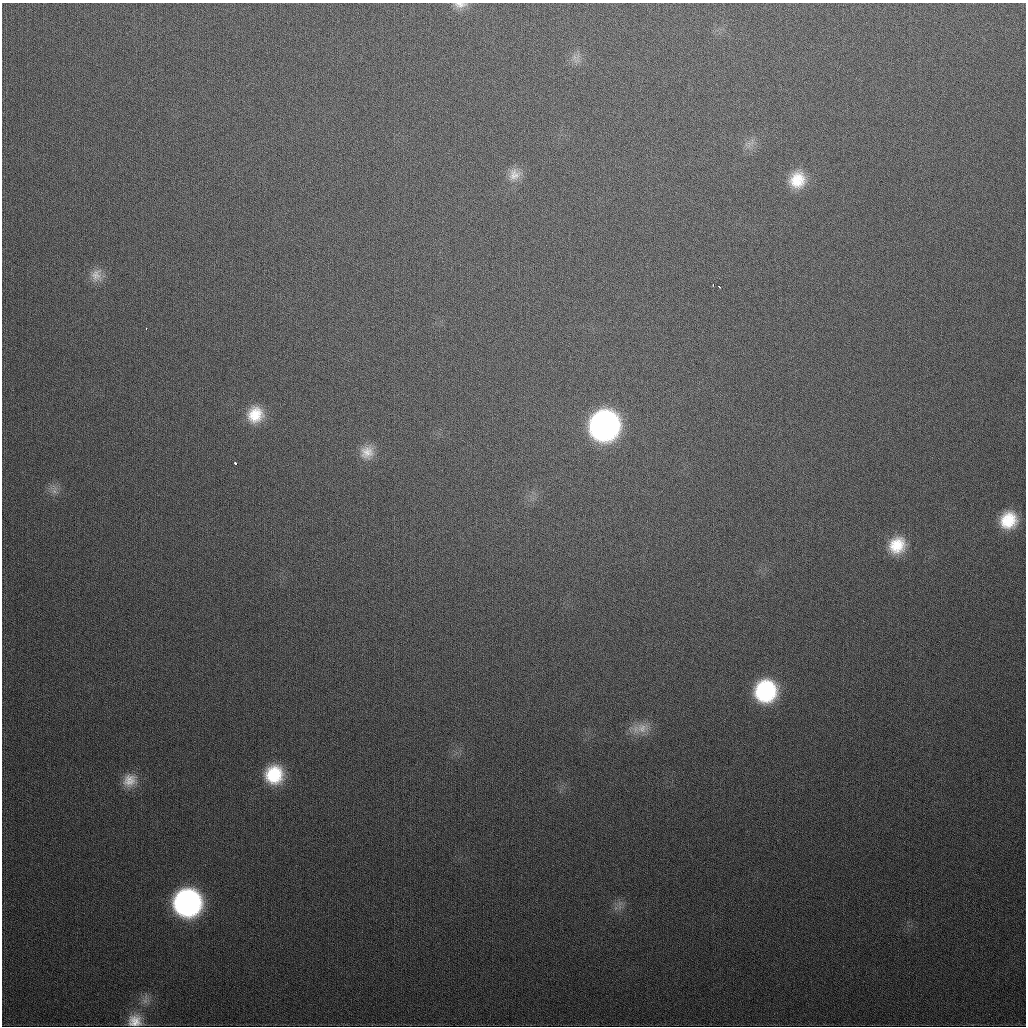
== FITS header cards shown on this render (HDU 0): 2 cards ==
NAXIS1  =                 1024
NAXIS2  =                 1024

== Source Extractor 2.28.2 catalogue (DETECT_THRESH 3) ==
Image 1024 x 1024 px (HDU 0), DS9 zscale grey, 1 PNG px = 1 image px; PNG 1028 x 1028 px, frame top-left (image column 1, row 1024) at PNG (2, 3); no overlay
Background 347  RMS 13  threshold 39.8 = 3 sigma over >= 5 px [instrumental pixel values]
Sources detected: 23; all 23 listed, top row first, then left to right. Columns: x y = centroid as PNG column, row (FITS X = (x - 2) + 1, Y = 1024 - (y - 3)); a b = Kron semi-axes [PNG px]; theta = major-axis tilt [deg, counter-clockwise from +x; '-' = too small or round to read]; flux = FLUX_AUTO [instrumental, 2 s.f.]
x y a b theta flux
460 5 18 7 2 6700
574 57 7 4 -72 2800
514 175 18 16 61 13000
797 180 19 17 56 25000
96 275 19 14 65 10000
713 284 3 2 - 2000
719 287 3 2 - 1700
146 329 3 2 - 1800
255 415 19 18 - 25000
604 425 21 20 - 440000
367 452 18 17 - 14000
235 463 3 3 - 7900
54 491 7 5 -45 3100
1008 520 18 17 - 32000
897 545 20 18 45 28000
765 691 19 18 - 96000
642 728 20 15 12 15000
274 775 19 18 - 44000
130 780 19 16 26 14000
187 903 19 19 - 310000
620 903 8 4 18 2700
145 1001 10 8 -52 5400
135 1021 19 16 8 15000
At the frame edge (FLAGS 8, measured only in part): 1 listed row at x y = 460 5